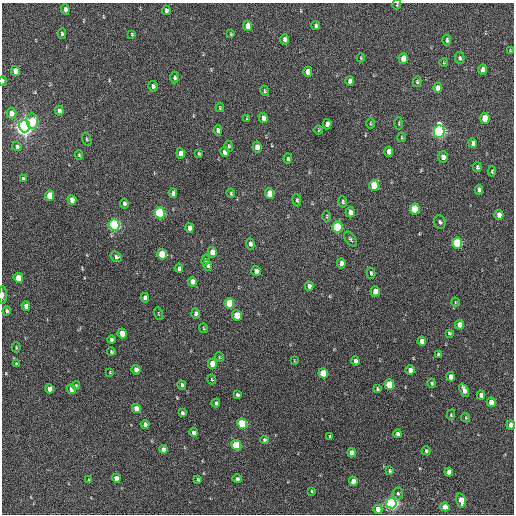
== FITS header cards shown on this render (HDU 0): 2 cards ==
NAXIS1  =                  512 / Axis length
NAXIS2  =                  512 / Axis length

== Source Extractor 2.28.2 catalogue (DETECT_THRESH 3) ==
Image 512 x 512 px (HDU 0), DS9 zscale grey, 1 PNG px = 1 image px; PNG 516 x 516 px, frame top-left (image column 1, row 512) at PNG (2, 3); each listed source drawn as its Kron ellipse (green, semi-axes under 4 px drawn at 4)
Background 234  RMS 15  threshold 45.1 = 3 sigma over >= 5 px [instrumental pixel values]
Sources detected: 159; all 159 listed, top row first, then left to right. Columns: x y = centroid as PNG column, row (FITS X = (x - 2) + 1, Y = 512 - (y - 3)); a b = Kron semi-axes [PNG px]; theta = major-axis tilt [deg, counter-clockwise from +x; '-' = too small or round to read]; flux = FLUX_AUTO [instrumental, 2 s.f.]
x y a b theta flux
397 5 5 4 - 930
65 9 5 4 - 3800
166 10 4 4 - 2400
316 25 4 3 - 2100
248 26 5 4 - 12000
62 34 5 4 - 1700
132 34 4 3 - 1200
231 34 4 3 - 880
284 39 5 4 - 3400
447 40 5 4 - 2100
510 50 3 2 - 750
361 58 4 4 - 1000
403 58 5 4 - 14000
460 58 6 5 - 2000
444 63 4 3 - 790
483 70 5 4 - 6000
15 71 5 4 - 11000
308 72 5 4 - 9400
174 77 6 4 -89 2200
3 81 4 3 - 1900
350 81 5 4 - 4300
417 82 5 4 - 1300
153 86 5 4 - 2300
438 88 5 4 - 5500
265 91 5 3 - 1300
220 108 4 3 - 1100
59 111 5 4 - 2800
11 113 5 5 - 7000
247 118 3 3 - 960
263 118 5 4 - 5400
485 118 5 4 - 23000
32 121 8 6 -78 21000
370 123 5 2 - 900
399 123 6 3 89 1100
327 124 5 4 - 7000
24 126 6 5 - 790000
218 130 5 4 - 4500
318 130 5 3 - 980
439 132 6 5 - 290000
402 137 4 2 - 870
87 139 7 4 -70 1500
473 143 5 4 - 3600
229 146 5 3 - 1400
17 147 5 4 - 2200
257 147 5 4 - 9200
225 152 5 4 - 4500
389 152 5 4 - 6400
181 153 5 4 - 7700
199 154 4 3 - 1200
79 155 5 4 - 1000
443 157 6 5 - 5200
288 159 5 4 - 1600
477 167 5 3 - 1800
492 171 5 4 - 1200
23 179 4 3 - 2400
374 185 5 5 - 32000
479 190 5 4 - 3300
173 193 5 4 - 4300
231 193 4 3 - 1200
270 194 5 4 - 19000
50 195 5 4 - 21000
72 200 5 4 - 10000
297 200 6 4 -83 1900
343 202 6 4 -81 1600
124 203 5 4 - 2600
415 209 5 5 - 49000
350 212 5 4 - 5600
160 213 5 5 - 130000
499 215 5 4 - 7100
327 217 6 3 90 1000
440 222 7 6 - 2400
114 225 5 5 - 220000
337 227 5 5 - 87000
190 228 5 4 - 4500
351 239 8 5 -54 2100
457 243 5 5 - 72000
250 244 6 4 -84 2700
212 252 5 4 - 12000
162 254 5 5 - 37000
116 257 6 5 - 2600
205 260 5 4 - 1400
341 263 5 4 - 5500
207 265 6 4 -76 2400
179 268 4 4 - 2700
256 271 5 4 - 6400
371 273 6 3 -76 1600
18 278 5 4 - 19000
192 282 5 4 - 9100
309 286 5 4 - 4200
375 291 5 4 - 9300
3 295 9 3 89 2700
145 298 5 4 - 4300
455 302 5 3 - 730
229 303 5 5 - 39000
26 306 5 4 - 5800
7 311 4 4 - 2100
196 313 5 4 - 3000
158 314 6 2 -77 860
237 315 5 4 - 27000
460 325 5 4 - 8900
204 328 5 3 - 970
122 333 5 4 - 18000
449 333 4 3 - 1300
111 339 4 4 - 2700
422 341 5 4 - 8400
16 347 5 3 - 1100
111 352 4 4 - 1600
438 354 3 3 - 1600
219 357 5 3 - 940
294 360 4 2 - 730
355 361 4 4 - 3400
16 364 4 4 - 1300
212 364 5 4 - 19000
136 370 5 4 - 5900
410 370 4 4 - 6600
110 372 4 4 - 830
323 373 5 4 - 27000
451 377 4 4 - 6600
212 379 5 3 - 950
432 383 5 4 - 1400
76 385 4 4 - 1000
182 385 4 4 - 2300
389 385 5 4 - 40000
50 389 4 4 - 6600
71 389 5 4 - 7400
377 389 4 3 - 1400
464 390 7 4 -65 6800
237 395 4 3 - 2000
481 395 4 4 - 5000
491 402 5 4 - 11000
216 403 4 3 - 2100
136 408 5 4 - 11000
182 413 4 3 - 2500
451 415 5 4 - 1100
466 418 5 3 - 930
145 424 4 4 - 4200
242 424 5 5 - 80000
511 425 4 4 - 7700
194 433 4 4 - 6100
398 434 4 3 - 3400
330 437 3 3 - 1300
264 440 4 3 - 2200
236 445 5 4 - 59000
163 449 4 4 - 4900
426 451 4 3 - 1500
352 453 4 4 - 7400
389 471 4 4 - 1300
449 472 4 4 - 8300
116 478 4 4 - 10000
237 479 4 4 - 2200
89 480 3 3 - 1000
198 480 3 3 - 1600
353 481 4 4 - 12000
312 491 3 3 - 1100
398 494 6 5 - 1900
461 500 7 4 -77 13000
391 503 5 5 - 330000
445 507 4 4 - 18000
378 509 4 4 - 9600
At the frame edge (FLAGS 8, measured only in part): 4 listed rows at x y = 397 5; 3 81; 3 295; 511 425